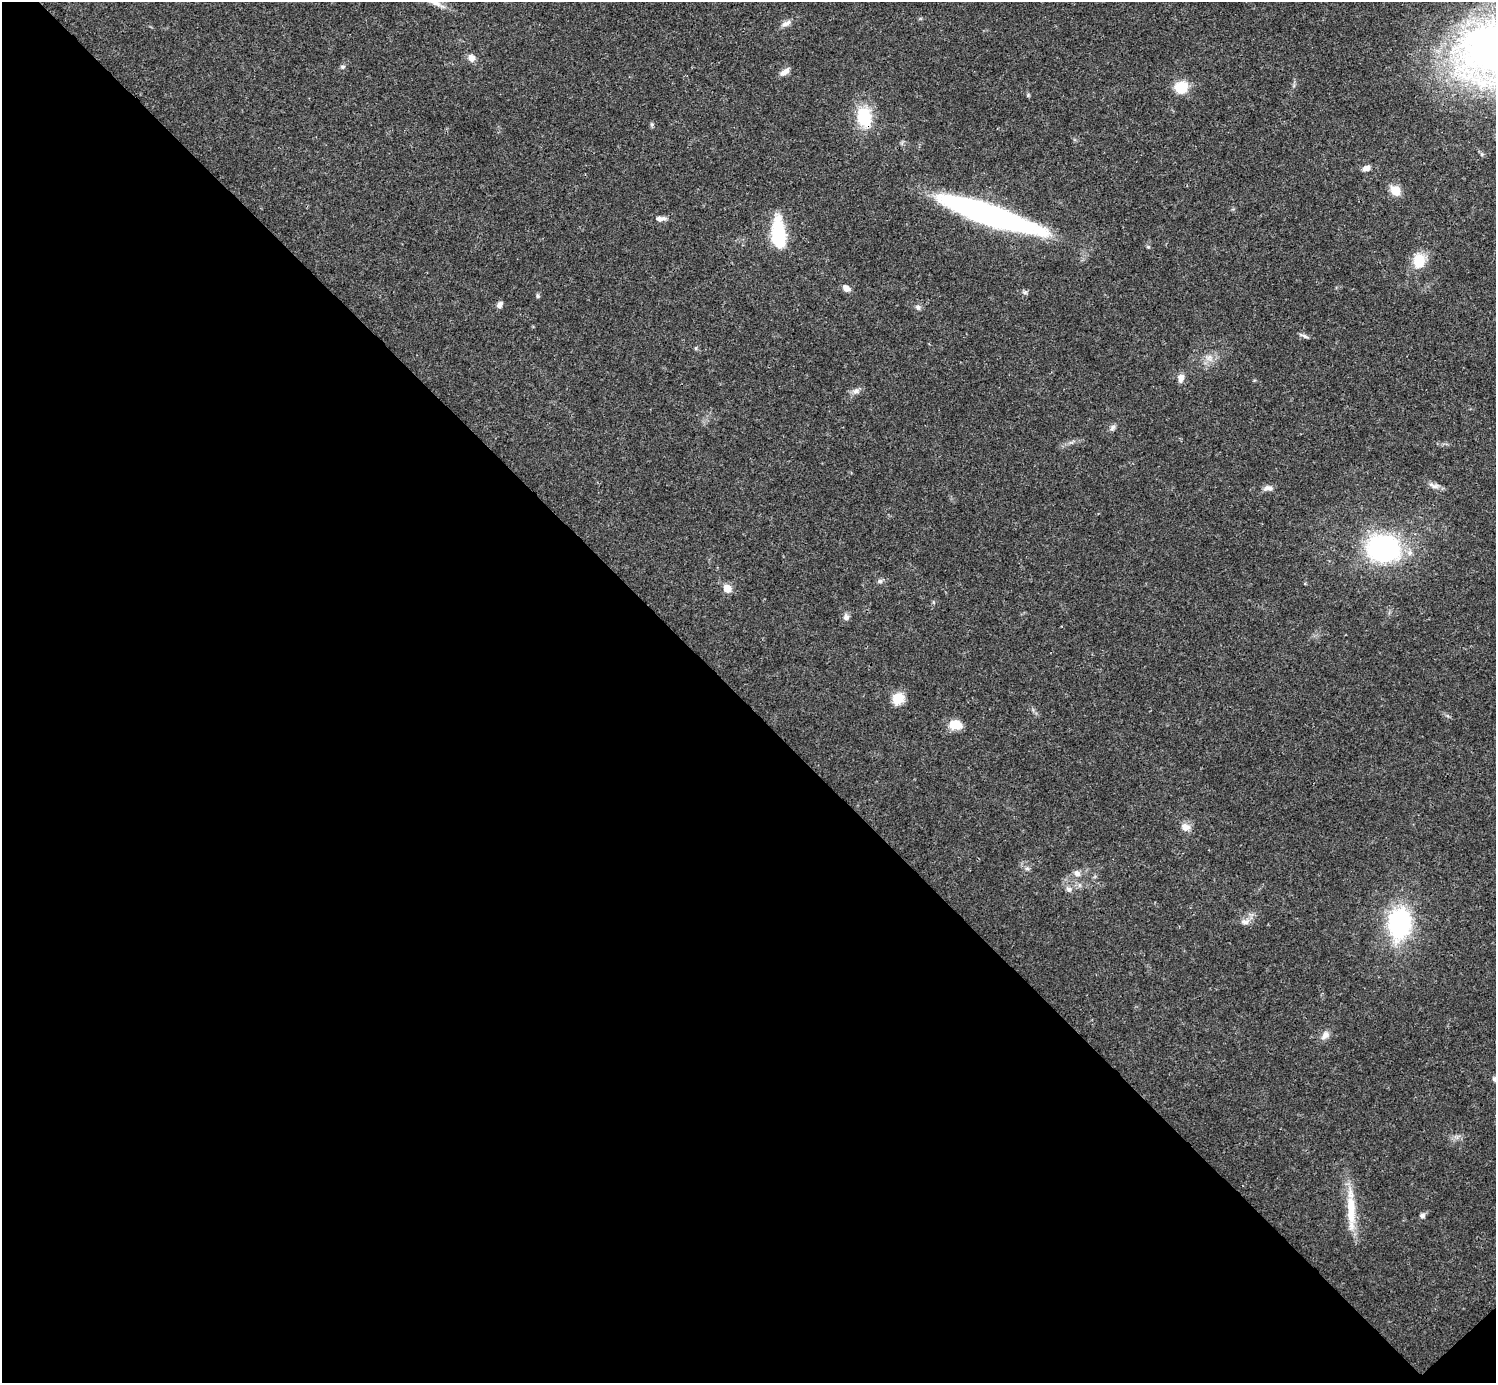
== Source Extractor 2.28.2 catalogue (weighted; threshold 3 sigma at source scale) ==
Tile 14 of 4 x 4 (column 2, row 4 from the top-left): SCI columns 1495-2988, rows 159-1539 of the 5984 x 5984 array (HDU 1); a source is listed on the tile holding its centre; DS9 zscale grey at full resolution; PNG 1498 x 1385 px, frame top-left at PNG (2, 2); no overlay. Shown black and unused: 49% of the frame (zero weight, under 3 of 4 exposures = <1% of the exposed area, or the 3 px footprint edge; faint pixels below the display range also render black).
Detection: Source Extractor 2.28.2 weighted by HDU 2 'WHT'; one run over the whole footprint, this tile lists its part. Background 0.021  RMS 0.0022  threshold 0.00997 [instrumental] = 3 sigma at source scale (4.5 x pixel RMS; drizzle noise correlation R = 1.50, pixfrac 1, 0.05/0.05 arcsec/px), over >= 5 px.
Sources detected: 41; all 41 listed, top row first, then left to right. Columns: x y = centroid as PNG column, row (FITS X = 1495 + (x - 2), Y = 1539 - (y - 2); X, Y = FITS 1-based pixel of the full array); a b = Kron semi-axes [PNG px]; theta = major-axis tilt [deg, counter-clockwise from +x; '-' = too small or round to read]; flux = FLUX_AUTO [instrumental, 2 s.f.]
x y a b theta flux
433 2 32 6 -25 2.5
786 23 14 6 26 1.1
471 58 8 8 - 1.4
343 67 7 5 1 0.41
785 72 14 7 32 1.2
1181 87 14 13 - 5
864 117 27 19 -78 8
1366 168 9 7 24 1.1
1395 190 7 6 - 7.1
990 215 98 17 -19 69
660 218 13 6 1 1.1
778 234 30 12 -86 14
1419 260 16 12 84 5
846 288 10 7 -36 1.1
1025 292 7 5 -20 0.47
537 296 6 5 - 0.36
500 305 9 6 53 0.83
918 307 8 6 -32 0.62
1304 336 12 4 -21 0.6
696 348 6 3 72 0.26
1181 378 11 7 79 1.3
856 391 10 7 28 0.97
1112 428 10 6 54 0.62
1434 486 17 7 -17 1.2
1268 488 12 7 5 1
1383 548 27 22 -10 41
880 581 7 6 - 0.55
727 588 7 6 - 3.3
846 617 8 7 - 0.83
898 698 13 12 - 3.7
955 724 12 9 -9 4.2
1186 827 13 10 -26 1.6
1027 868 7 4 0 0.45
1077 873 9 7 -42 1
1069 889 8 7 - 0.82
1245 922 11 8 -2 1.2
1399 924 26 19 84 31
1325 1035 12 8 51 1.3
1495 1079 6 6 - 0.53
1351 1209 44 11 -89 7
1422 1215 7 6 - 0.61
Overlapping masked pixels (flux is a lower limit): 1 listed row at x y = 864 117
Isophote crosses this tile's border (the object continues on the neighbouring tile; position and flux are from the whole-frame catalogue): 2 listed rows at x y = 433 2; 1495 1079